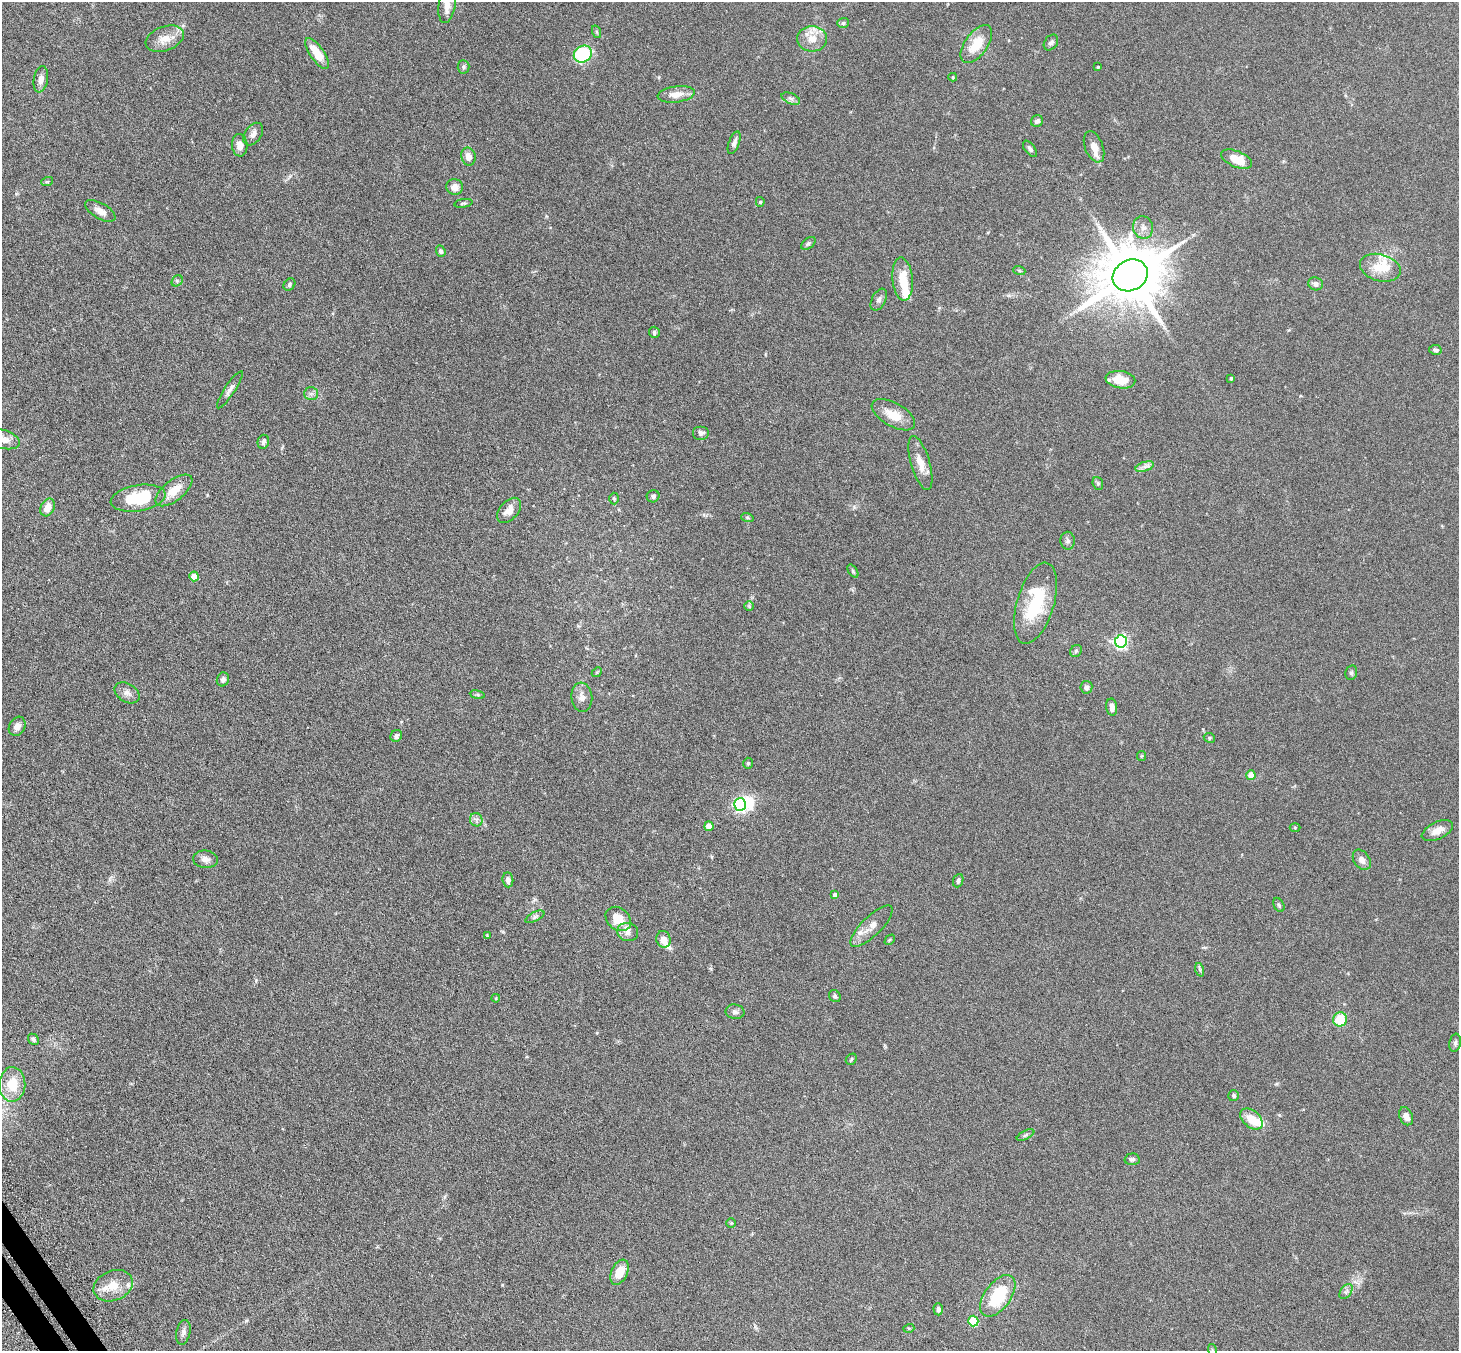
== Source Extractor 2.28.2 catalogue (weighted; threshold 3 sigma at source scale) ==
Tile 7 of 4 x 4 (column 3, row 2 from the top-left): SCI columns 2964-4420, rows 2889-4237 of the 5927 x 5916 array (HDU 1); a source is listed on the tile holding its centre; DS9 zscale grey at full resolution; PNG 1461 x 1353 px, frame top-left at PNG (2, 2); each listed source drawn as its Kron ellipse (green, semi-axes under 4 px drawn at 4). Shown black and unused: <1% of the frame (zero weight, under 3 of 6 exposures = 4% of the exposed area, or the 3 px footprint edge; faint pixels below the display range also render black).
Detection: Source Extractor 2.28.2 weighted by HDU 2 'WHT'; one run over the whole footprint, this tile lists its part. Background 0.12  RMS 0.0045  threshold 0.0185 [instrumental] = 3 sigma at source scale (4.09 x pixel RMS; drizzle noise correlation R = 1.36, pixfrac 0.8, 0.05/0.05 arcsec/px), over >= 5 px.
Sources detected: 133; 2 inside a brighter object's white glare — neither listed nor drawn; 9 inside a brighter listed object's ellipse — not listed separately; the other 122 listed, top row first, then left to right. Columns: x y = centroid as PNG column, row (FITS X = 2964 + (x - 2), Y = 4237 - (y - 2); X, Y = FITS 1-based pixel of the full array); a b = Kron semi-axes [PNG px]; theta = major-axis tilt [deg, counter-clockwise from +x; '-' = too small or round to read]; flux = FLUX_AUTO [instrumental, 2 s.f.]
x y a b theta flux
447 4 19 8 81 5
843 23 6 5 - 0.78
597 32 6 4 -70 0.56
165 39 20 12 20 5
812 39 15 12 -4 5.3
1051 43 8 6 53 1.3
976 44 22 11 54 9
317 53 18 7 -56 7.4
583 54 9 8 - 26
464 67 7 6 - 0.79
1098 67 3 2 - 0.4
953 77 4 3 - 0.41
41 79 13 7 80 1.9
676 94 19 8 7 4.2
791 99 10 5 -23 1.2
1037 121 6 5 - 1.1
253 134 12 8 55 1.9
734 143 12 5 70 1.3
240 145 11 7 -86 2.7
1094 147 16 9 -68 4
1030 149 9 5 -51 1.1
468 157 9 7 -78 3
1237 159 16 8 -22 7.6
47 182 6 4 18 0.45
455 187 8 8 - 2.9
760 202 5 4 - 0.56
463 203 9 4 9 0.66
100 211 17 7 -30 2.8
1143 227 11 10 - 2.5
808 243 8 5 38 0.84
441 251 6 4 -70 0.81
1380 268 21 13 -16 7.5
1019 270 6 4 -19 0.47
1130 275 18 15 29 2900
903 279 22 10 -85 8.3
177 281 6 5 - 0.64
1316 284 7 6 - 1.5
289 285 7 5 48 0.71
879 300 12 7 63 1.4
654 332 5 5 - 0.74
1435 350 6 5 - 0.9
1231 378 3 3 - 0.52
1120 380 15 8 -10 7
230 390 22 5 57 1.9
311 394 7 6 - 1.2
893 415 24 11 -29 7
701 433 8 7 - 1.1
4 439 16 9 -16 3.1
263 442 7 5 76 1.2
920 463 28 9 -74 5.1
1145 467 9 4 17 1.4
1098 483 6 5 - 0.67
174 490 22 10 38 6
653 496 6 6 - 0.89
138 498 28 13 9 19
614 498 6 5 - 0.56
48 507 9 6 62 3.8
509 510 15 9 48 3.8
747 517 6 4 -19 0.48
1068 541 9 7 -87 1.2
853 571 7 4 -54 0.55
194 576 5 4 - 5.6
1036 603 42 18 73 22
749 606 5 5 - 0.51
1121 641 6 6 - 75
1076 651 6 5 - 0.69
597 672 5 4 - 0.43
1351 673 7 5 76 0.7
223 679 7 6 - 1.1
1086 687 6 6 - 1.3
127 693 13 9 -31 2.2
477 695 7 4 -8 0.61
582 697 14 10 -84 2.9
1112 707 8 5 -81 2.3
17 726 10 7 60 2.2
396 736 6 5 - 1
1209 738 6 4 -25 0.61
1141 756 5 4 - 0.4
748 763 5 4 - 0.54
1251 775 5 4 - 6.5
740 805 6 6 - 66
476 820 7 6 - 1.2
709 826 5 4 - 4.4
1295 827 5 3 - 0.37
1437 831 17 8 26 3.6
205 859 12 8 -7 2
1362 860 11 8 -56 2.1
508 880 7 5 -83 1.6
958 881 7 5 69 0.87
835 895 4 4 - 1.4
1279 905 7 5 -61 0.69
535 917 10 4 28 0.93
618 919 14 11 -38 6.7
872 926 27 9 44 4.1
628 932 10 9 - 2.3
487 936 4 3 - 0.32
663 939 8 7 - 3.2
890 940 6 3 46 0.43
1200 970 7 4 -72 0.64
835 996 6 5 - 0.72
496 998 4 3 - 0.34
735 1012 9 7 -9 1.5
1340 1019 7 7 - 10
33 1039 6 5 - 0.88
1455 1043 9 5 80 0.89
851 1059 6 5 - 0.58
12 1084 17 13 88 9.5
1234 1096 5 5 - 0.95
1406 1116 9 6 -65 2.5
1251 1119 13 8 -41 6.8
1025 1135 9 4 27 0.8
1132 1159 7 6 - 0.92
731 1223 4 4 - 0.38
620 1272 13 8 65 6.6
113 1286 20 15 22 6.6
1346 1291 8 5 56 1
998 1296 24 13 54 21
938 1309 6 4 -86 1.1
973 1321 5 5 - 20
909 1328 5 3 - 0.37
183 1332 12 7 78 1.6
1212 1350 6 4 -72 0.48
Isophote crosses this tile's border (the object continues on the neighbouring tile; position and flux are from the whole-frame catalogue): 3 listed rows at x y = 447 4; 4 439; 1212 1350